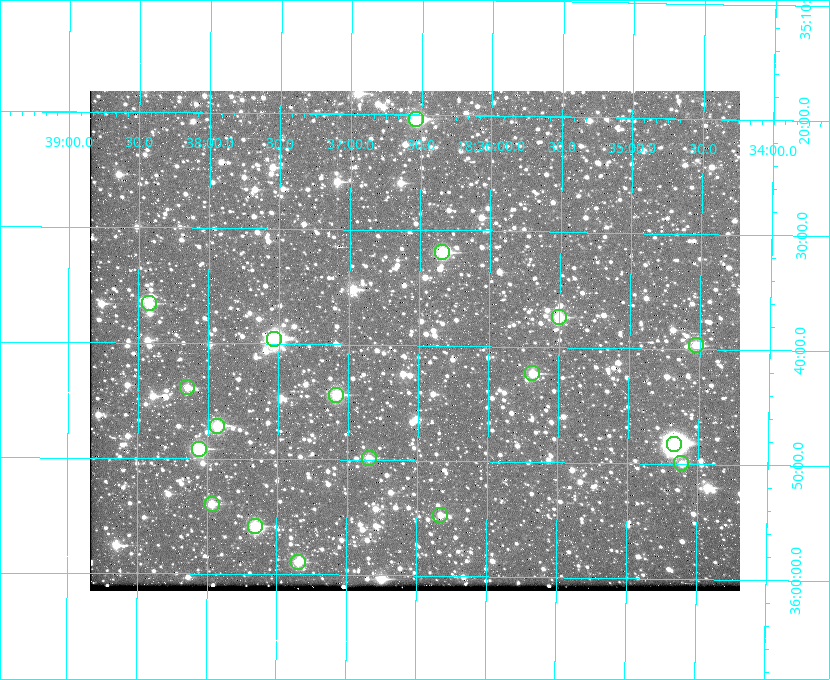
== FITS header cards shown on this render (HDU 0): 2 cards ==
NAXIS1  =                  650 / Width of table row in bytes
NAXIS2  =                  500 / Number of rows in table

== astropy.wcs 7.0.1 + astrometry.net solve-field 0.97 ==
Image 650 x 500 px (HDU 0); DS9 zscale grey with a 90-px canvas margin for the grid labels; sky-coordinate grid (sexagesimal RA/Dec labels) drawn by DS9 from the SOLVED WCS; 18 Tycho-2 reference stars matched to detected sources circled (green)
Header WCS: none
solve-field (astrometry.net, Tycho-2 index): SOLVED blind (the file carries no WCS)
Solved WCS: RA---TAN-SIP/DEC--TAN-SIP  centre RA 18:36:32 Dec +35:40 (279.13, +35.66 deg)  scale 5.21 arcsec/px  FOV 56.4' x 43.4'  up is +179 deg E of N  parity flipped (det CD > 0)
(file carries no celestial WCS; the grid is the blind solution)
Tycho-2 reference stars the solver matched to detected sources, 18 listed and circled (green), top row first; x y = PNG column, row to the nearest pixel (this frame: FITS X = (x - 90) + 1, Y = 500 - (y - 91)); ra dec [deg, ICRS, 3 dp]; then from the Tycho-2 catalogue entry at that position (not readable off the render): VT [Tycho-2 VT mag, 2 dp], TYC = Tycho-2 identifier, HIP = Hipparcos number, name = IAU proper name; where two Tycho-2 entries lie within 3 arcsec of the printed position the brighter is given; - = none
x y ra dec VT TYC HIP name
416 119 279.134 +35.339 9.91 2645-980-1 - -
442 252 279.085 +35.532 9.84 2645-710-1 - -
149 303 279.606 +35.610 10.50 2645-565-1 - -
559 317 278.877 +35.623 10.37 2632-1282-1 - -
274 339 279.382 +35.660 8.88 2649-136-1 91311 -
696 345 278.632 +35.662 10.68 2636-195-1 - -
532 373 278.922 +35.705 10.37 2636-96-1 - -
187 387 279.537 +35.731 11.00 2649-31-1 - -
336 395 279.271 +35.739 10.27 2649-22-1 - -
217 426 279.483 +35.786 9.96 2649-1276-1 - -
674 444 278.667 +35.805 7.78 2636-68-1 91080 -
199 449 279.516 +35.819 10.07 2649-1464-1 - -
369 458 279.212 +35.831 10.99 2649-1529-1 - -
681 463 278.654 +35.833 11.29 2636-133-1 - -
212 504 279.492 +35.899 10.86 2649-1492-1 - -
440 515 279.083 +35.912 11.42 2649-1448-1 - -
255 526 279.414 +35.931 10.32 2649-1381-1 - -
298 562 279.337 +35.982 10.50 2649-1232-1 - -